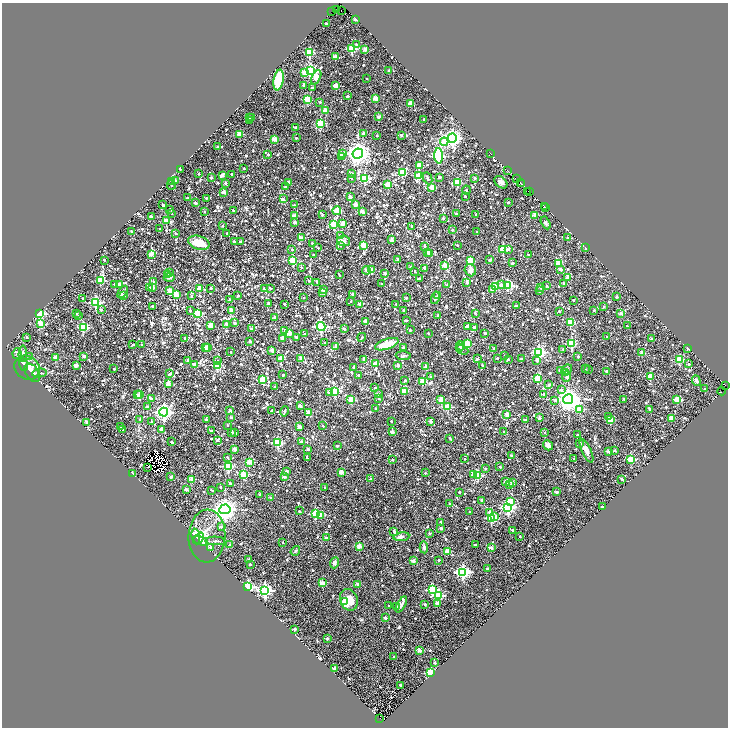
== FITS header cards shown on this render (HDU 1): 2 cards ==
NAXIS1  =                 1452
NAXIS2  =                 1451

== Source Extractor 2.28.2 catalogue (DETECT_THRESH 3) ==
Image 1452 x 1451 px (HDU 1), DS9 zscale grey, zoomed out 1/2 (1 PNG px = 2 x 2 image px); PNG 730 x 730 px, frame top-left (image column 1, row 1450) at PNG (2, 3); each listed source drawn as its Kron ellipse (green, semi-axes under 4 px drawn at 4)
Background 0.121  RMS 0.034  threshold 0.103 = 3 sigma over >= 5 px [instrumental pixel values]
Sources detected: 1584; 202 cannot appear on this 1/2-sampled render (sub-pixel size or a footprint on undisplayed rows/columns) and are neither listed nor drawn; of the other 1382, the 500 brightest by FLUX_AUTO listed and drawn (882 fainter detections omitted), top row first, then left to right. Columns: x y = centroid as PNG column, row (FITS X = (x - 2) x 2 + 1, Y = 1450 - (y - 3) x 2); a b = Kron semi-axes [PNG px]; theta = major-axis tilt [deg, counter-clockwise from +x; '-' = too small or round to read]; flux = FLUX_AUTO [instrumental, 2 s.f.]
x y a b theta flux
336 10 2 1 - 28
341 10 2 1 - 19
332 11 2 1 - 140
355 19 2 2 - 49
326 24 2 2 - 25
357 45 2 2 - 34
352 49 3 3 - 390
365 49 2 2 - 85
309 52 3 3 - 470
335 57 2 2 - 130
310 71 4 4 - 1100
389 71 2 2 - 31
305 73 3 3 - 110
316 77 8 4 66 180
367 79 2 2 - 11
279 80 10 5 81 240
304 85 2 2 - 60
336 86 2 2 - 140
313 88 2 2 - 19
348 96 2 2 - 21
307 99 3 3 - 240
375 99 2 2 - 130
320 102 2 2 - 13
410 104 3 2 - 110
326 111 2 2 - 170
379 117 2 2 - 64
249 118 2 2 - 14
252 118 2 2 - 33
424 119 2 2 - 18
249 121 2 2 - 20
320 123 3 3 - 370
296 127 2 2 - 18
240 134 3 2 - 160
363 134 2 2 - 41
377 135 2 2 - 12
401 135 2 2 - 24
296 138 2 2 - 19
452 138 4 4 - 3100
274 139 2 2 - 120
444 142 4 3 - 200
218 147 2 2 - 32
342 153 3 2 - 49
268 154 2 2 - 15
358 154 5 5 - 6300
491 154 2 1 - 26
341 156 3 2 - 19
438 156 7 4 -87 850
419 165 2 2 - 120
244 168 2 2 - 15
180 169 2 2 - 12
508 171 3 1 - 28
402 173 3 3 - 240
199 174 2 2 - 10
232 174 2 2 - 28
352 174 3 2 - 16
222 175 4 2 - 63
419 176 3 3 - 260
439 177 2 2 - 39
211 178 2 2 - 24
351 178 2 2 - 13
365 178 3 3 - 480
428 178 6 4 -62 20
475 178 2 2 - 50
517 179 4 1 - 100
171 181 3 2 - 14
175 181 2 2 - 70
288 182 2 2 - 25
501 182 7 5 -40 26
520 182 2 1 - 17
225 183 2 2 - 34
457 183 3 3 - 190
388 184 3 2 - 200
522 184 2 1 - 35
171 185 5 2 - 14
285 187 2 2 - 19
432 187 3 3 - 140
467 190 4 2 - 16
528 191 2 1 - 11
224 192 2 2 - 55
530 192 2 1 - 32
465 196 2 2 - 13
350 197 2 2 - 50
187 198 2 2 - 26
206 198 2 2 - 10
283 199 3 2 - 11
508 202 2 2 - 15
195 203 2 2 - 41
356 204 2 2 - 73
163 205 2 2 - 24
294 205 2 2 - 13
544 206 2 1 - 36
546 208 2 1 - 13
170 209 2 2 - 11
234 211 3 2 - 48
337 211 4 3 - 280
362 211 3 2 - 70
204 212 2 2 - 12
172 213 2 2 - 13
456 214 2 2 - 15
322 215 2 2 - 13
476 215 2 2 - 21
535 215 2 2 - 85
295 216 2 2 - 86
151 217 2 2 - 44
443 218 2 2 - 17
166 221 3 2 - 140
294 222 4 2 - 15
343 223 2 2 - 75
546 223 7 4 -60 12
334 224 3 3 - 340
222 226 2 2 - 10
412 226 3 2 - 28
160 229 2 2 - 15
452 230 2 2 - 23
131 231 2 2 - 19
477 232 2 2 - 18
176 233 2 2 - 20
227 233 2 2 - 21
340 236 3 2 - 21
301 238 3 2 - 85
568 238 2 2 - 32
392 240 2 2 - 50
234 241 2 2 - 19
343 241 6 5 - 24
240 242 2 2 - 10
199 243 11 6 -17 130
312 243 2 2 - 13
341 245 3 3 - 15
363 245 3 2 - 180
457 245 2 2 - 12
424 246 2 2 - 15
318 248 2 2 - 12
586 248 2 2 - 28
503 249 3 3 - 310
508 249 4 3 - 11
292 250 2 2 - 12
427 252 2 2 - 44
151 254 2 2 - 130
429 254 2 2 - 44
313 255 3 2 - 12
528 255 2 2 - 12
104 260 2 2 - 15
398 260 2 2 - 67
470 260 3 3 - 180
490 260 4 2 - 10
293 261 4 3 - 250
512 263 2 2 - 20
558 264 3 2 - 110
445 266 3 2 - 140
301 267 3 2 - 12
410 267 2 2 - 11
425 268 2 2 - 47
371 269 4 3 - 26
560 269 3 2 - 14
366 270 4 4 - 14
470 270 6 5 - 30
415 271 2 2 - 10
169 273 2 2 - 18
385 273 2 2 - 31
167 275 2 2 - 65
339 275 3 2 - 11
568 277 2 2 - 59
169 278 5 4 - 18
419 279 2 2 - 29
100 280 4 3 - 300
309 281 2 2 - 23
153 282 3 3 - 14
317 282 3 2 - 10
467 282 3 2 - 40
114 284 2 2 - 16
119 284 2 2 - 37
382 284 2 2 - 12
502 284 4 3 - 26
564 284 2 2 - 41
447 285 2 2 - 13
507 285 4 3 - 420
496 286 3 3 - 140
546 286 2 2 - 12
153 287 3 2 - 120
540 287 4 3 - 14
150 288 2 2 - 18
211 288 2 2 - 23
270 288 2 2 - 12
199 289 3 3 - 200
264 289 2 2 - 30
324 290 2 2 - 72
492 290 2 2 - 70
170 291 3 2 - 100
540 291 3 2 - 21
123 292 7 3 57 10
323 293 3 2 - 10
176 294 3 2 - 140
353 294 2 2 - 64
238 295 2 2 - 16
438 295 3 3 - 13
124 296 2 2 - 36
192 296 4 3 - 13
617 297 2 2 - 22
303 298 2 2 - 12
406 298 2 2 - 12
435 298 6 4 77 14
83 299 2 2 - 18
229 300 3 2 - 11
574 300 2 2 - 17
351 301 2 2 - 10
96 302 4 3 - 610
269 303 2 2 - 35
284 304 2 2 - 15
359 304 2 2 - 36
396 304 2 2 - 12
152 306 2 2 - 13
516 306 3 2 - 16
604 307 2 2 - 12
101 310 2 2 - 20
190 310 3 2 - 13
232 310 3 2 - 97
403 310 2 2 - 10
594 310 2 2 - 13
559 311 2 2 - 17
76 313 2 2 - 33
198 313 4 3 - 250
475 313 2 2 - 11
621 313 2 2 - 48
39 314 3 3 - 800
438 315 2 2 - 12
78 316 2 2 - 10
275 318 2 2 - 50
406 320 2 2 - 16
365 322 2 2 - 97
570 322 3 3 - 290
235 323 2 2 - 33
41 324 3 2 - 180
227 324 2 2 - 80
211 325 3 2 - 100
467 326 3 2 - 21
627 326 2 2 - 10
321 327 4 4 - 840
474 327 2 2 - 30
83 328 3 3 - 440
251 329 2 2 - 13
344 329 2 2 - 43
285 330 3 2 - 13
410 330 3 2 - 12
289 333 3 3 - 93
428 333 2 2 - 18
485 333 2 2 - 19
304 334 2 2 - 18
27 337 2 2 - 11
296 337 2 2 - 11
362 337 4 2 - 13
607 337 2 2 - 21
185 338 2 2 - 14
282 338 2 2 - 78
651 339 2 2 - 25
250 341 2 2 - 45
325 343 2 2 - 13
572 343 3 3 - 450
387 344 12 5 18 130
467 344 4 3 - 190
133 345 2 2 - 12
142 345 2 2 - 10
336 346 3 2 - 46
460 346 4 4 - 16
207 347 2 2 - 55
403 347 2 2 - 22
205 348 3 2 - 94
460 348 4 3 - 12
494 348 2 2 - 9.9
687 348 2 2 - 16
563 349 2 2 - 13
272 350 2 2 - 89
462 350 6 4 -27 14
231 352 2 2 - 12
539 352 4 4 - 960
17 353 5 4 - 10
642 353 3 2 - 92
23 354 8 3 90 13
504 355 2 2 - 9.9
84 356 2 2 - 46
403 356 7 4 -3 12
578 356 2 2 - 15
30 357 3 3 - 11
55 357 2 2 - 84
281 358 3 2 - 140
497 358 3 2 - 11
301 359 3 2 - 71
477 359 3 2 - 15
508 359 2 2 - 15
521 359 2 2 - 21
679 359 3 3 - 310
188 360 2 2 - 17
364 360 4 2 - 64
217 361 4 3 - 12
537 361 3 2 - 24
375 363 2 2 - 52
689 364 2 2 - 22
24 365 7 3 -69 17
76 365 2 2 - 79
195 365 2 2 - 58
218 365 3 3 - 320
398 365 2 2 - 55
482 365 2 2 - 16
426 366 2 2 - 67
354 367 3 2 - 29
27 368 13 11 -35 72
114 369 2 2 - 10
585 369 2 2 - 10
589 369 2 2 - 10
560 370 2 2 - 33
567 370 6 4 43 20
606 371 2 2 - 17
566 372 4 3 - 14
32 373 10 6 -56 26
39 373 7 3 10 10
170 374 2 2 - 42
283 375 3 2 - 23
358 375 2 2 - 10
650 376 3 2 - 150
430 377 2 2 - 27
567 377 5 4 - 19
537 379 3 3 - 240
262 380 3 3 - 160
405 380 2 2 - 17
696 381 5 4 - 17
422 382 3 2 - 190
168 383 2 2 - 120
549 385 2 2 - 38
725 386 4 2 - 25
275 387 2 2 - 27
375 388 2 2 - 16
705 389 2 2 - 25
561 390 3 3 - 20
335 391 3 3 - 420
404 391 3 2 - 160
721 391 4 1 - 35
330 393 3 2 - 53
378 394 2 2 - 23
544 394 2 2 - 28
137 395 2 2 - 21
139 395 3 2 - 120
151 399 2 2 - 26
379 399 2 2 - 11
568 399 5 5 - 6300
624 399 2 2 - 13
677 399 3 3 - 210
351 400 3 3 - 210
441 400 3 2 - 130
555 400 3 2 - 16
300 406 2 2 - 45
147 407 2 2 - 27
448 407 3 3 - 220
376 408 2 2 - 17
580 409 3 3 - 200
650 409 4 2 - 10
271 410 3 2 - 11
230 411 2 2 - 55
285 411 5 2 - 11
164 412 4 4 - 2600
308 412 2 2 - 51
507 415 3 2 - 100
231 417 2 2 - 15
609 417 3 2 - 11
540 418 2 2 - 27
671 418 2 2 - 89
140 419 3 2 - 10
206 419 2 2 - 20
525 420 2 2 - 11
610 420 3 2 - 200
391 421 2 2 - 11
431 421 3 2 - 31
87 422 2 2 - 52
151 422 2 2 - 11
227 425 2 2 - 11
120 426 2 2 - 13
323 426 2 2 - 13
299 427 4 2 - 45
123 429 2 2 - 16
161 429 3 2 - 41
211 431 4 2 - 22
504 431 2 2 - 12
232 432 2 2 - 20
235 432 3 2 - 14
392 432 2 2 - 76
545 433 2 2 - 10
577 435 2 2 - 33
450 438 2 2 - 17
217 440 3 2 - 32
172 442 2 2 - 37
301 442 2 2 - 14
278 443 3 3 - 460
580 443 2 2 - 11
548 445 5 4 - 35
337 446 2 2 - 28
235 449 2 2 - 77
308 449 2 2 - 37
615 450 2 2 - 18
586 451 13 4 -66 42
609 451 2 2 - 67
511 455 2 2 - 18
227 457 3 2 - 17
307 458 3 3 - 14
464 459 2 2 - 14
574 459 2 2 - 11
631 459 3 3 - 370
392 460 2 2 - 16
249 462 3 2 - 160
228 466 3 3 - 480
148 467 2 1 - 55
500 467 2 2 - 10
485 469 2 2 - 16
286 471 2 2 - 16
341 472 2 2 - 100
132 473 2 2 - 23
425 473 2 2 - 10
473 474 3 3 - 28
243 475 3 3 - 320
478 475 3 3 - 390
284 476 2 2 - 67
171 477 2 2 - 41
192 479 3 2 - 150
370 479 2 2 - 14
622 479 2 2 - 17
505 481 2 2 - 27
512 482 2 2 - 44
230 483 2 2 - 23
509 485 2 2 - 35
220 487 2 2 - 16
325 487 2 2 - 16
186 489 2 2 - 51
212 490 3 2 - 13
459 492 2 2 - 17
556 492 2 2 - 47
260 494 2 2 - 21
271 498 2 2 - 43
482 500 2 2 - 27
511 501 3 3 - 130
450 504 2 2 - 17
602 506 2 2 - 12
508 507 4 4 - 1200
225 509 5 5 - 5900
299 511 2 2 - 11
470 512 2 2 - 24
490 512 4 3 - 35
315 514 3 3 - 430
320 515 3 3 - 70
494 517 4 2 - 78
491 518 3 3 - 420
441 522 2 2 - 19
221 527 3 3 - 16
441 528 2 2 - 45
512 530 2 2 - 10
394 531 3 2 - 25
430 533 3 2 - 9.9
196 536 7 4 -82 130
207 536 26 18 87 150
520 536 2 2 - 15
401 537 8 3 7 25
199 538 7 4 48 120
326 538 2 2 - 38
200 541 7 3 -16 110
215 541 10 2 -2 11
283 542 2 2 - 13
475 544 3 2 - 14
230 545 2 2 - 29
359 546 2 2 - 95
210 547 3 2 - 18
424 547 6 3 -86 18
491 548 2 2 - 35
295 551 5 4 - 10
447 551 2 2 - 97
249 560 2 2 - 61
439 560 2 2 - 17
413 561 2 2 - 70
335 563 6 4 68 21
250 564 2 2 - 14
487 569 2 2 - 30
463 572 4 4 - 1400
322 583 2 2 - 130
358 584 2 2 - 46
248 587 3 3 - 950
265 590 4 4 - 1500
432 590 3 3 - 420
439 595 3 3 - 370
349 600 11 8 -67 100
345 602 4 3 - 170
437 603 2 2 - 79
401 604 9 4 60 20
425 604 2 2 - 16
388 606 2 2 - 16
397 606 2 2 - 10
385 618 2 2 - 44
294 629 2 2 - 34
327 638 2 2 - 32
420 650 2 2 - 120
394 656 2 2 - 16
435 663 2 2 - 16
334 668 2 2 - 50
431 673 3 3 - 780
400 685 2 2 - 17
380 718 3 1 - 50
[882 fainter detections neither listed nor drawn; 202 sub-pixel or undisplayed-footprint detections neither listed nor drawn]